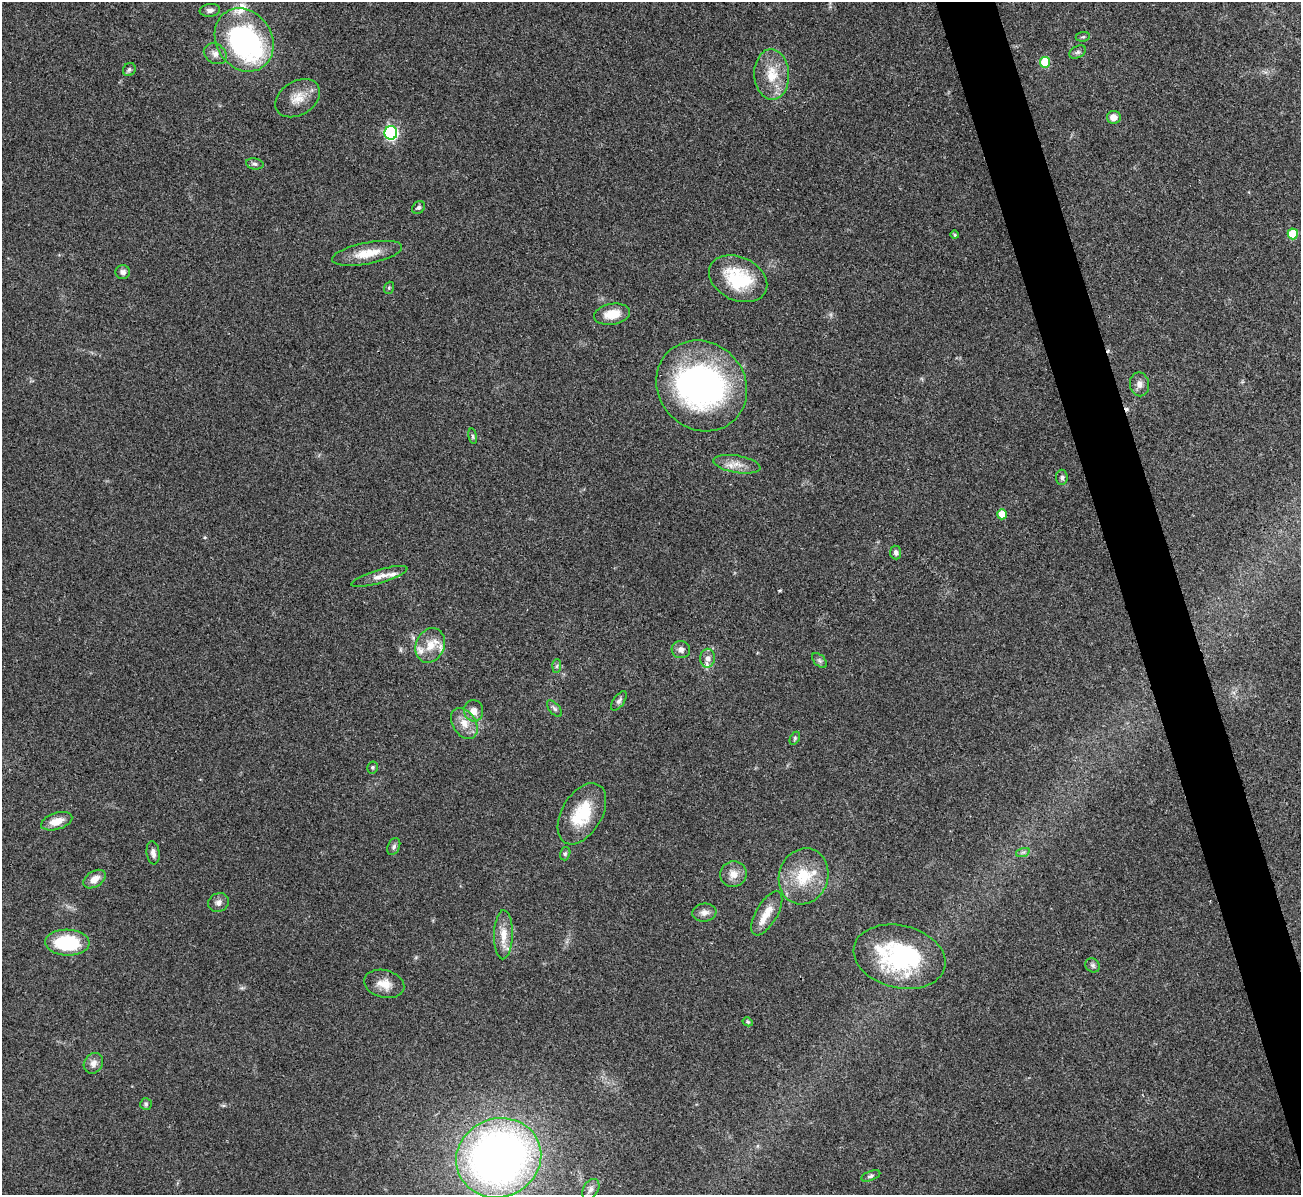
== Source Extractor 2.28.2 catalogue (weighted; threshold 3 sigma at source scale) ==
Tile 6 of 4 x 4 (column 2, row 2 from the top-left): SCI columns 1301-2599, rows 2530-3722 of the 5199 x 5182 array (HDU 1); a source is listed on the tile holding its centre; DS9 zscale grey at full resolution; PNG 1303 x 1197 px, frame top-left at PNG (2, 2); each listed source drawn as its Kron ellipse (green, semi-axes under 4 px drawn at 4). Shown black and unused: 4% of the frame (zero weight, under 3 of 4 exposures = <1% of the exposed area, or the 3 px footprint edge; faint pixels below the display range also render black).
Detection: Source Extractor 2.28.2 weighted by HDU 2 'WHT'; one run over the whole footprint, this tile lists its part. Background 0.0812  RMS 0.0058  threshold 0.0263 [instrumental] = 3 sigma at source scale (4.5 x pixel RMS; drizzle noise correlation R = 1.50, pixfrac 1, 0.05/0.05 arcsec/px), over >= 5 px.
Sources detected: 73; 3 inside a brighter object's white glare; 3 cosmic-ray / hot-pixel residue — neither listed nor drawn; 5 inside a brighter listed object's ellipse — not listed separately; the other 62 listed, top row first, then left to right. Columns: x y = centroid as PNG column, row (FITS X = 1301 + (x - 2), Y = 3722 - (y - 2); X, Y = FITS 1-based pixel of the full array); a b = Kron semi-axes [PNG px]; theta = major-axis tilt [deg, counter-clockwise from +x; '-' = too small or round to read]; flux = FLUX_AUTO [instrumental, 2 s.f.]
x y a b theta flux
210 10 10 6 6 2.3
1083 37 7 5 7 0.98
244 40 33 28 -57 120
1078 52 9 5 27 1.6
215 54 12 9 -33 3.7
1045 62 5 5 - 26
129 70 7 6 - 1.3
772 74 25 17 -87 16
298 98 24 17 32 9.9
1114 117 7 6 - 4.5
391 133 7 6 - 100
255 164 9 5 -11 1.5
419 207 7 5 44 1.3
1293 234 5 5 - 21
955 235 4 4 - 0.87
367 253 36 10 11 12
123 272 7 7 - 2.2
738 279 30 21 -25 33
389 288 6 4 70 0.81
612 314 18 10 9 9.6
1139 384 12 9 -79 3.5
702 386 47 43 -45 160
473 436 8 4 -81 0.95
737 464 24 8 -10 6.6
1062 477 8 6 89 1.7
1002 514 5 5 - 10
896 552 7 5 -84 1.8
379 576 29 6 16 5.3
430 645 18 14 66 9.8
681 650 9 8 - 2.9
707 658 9 7 81 2.9
820 661 9 5 -45 1.4
557 666 7 4 88 1.1
619 701 11 5 55 1.8
554 709 10 5 -49 1.5
474 711 11 9 -75 4.4
464 723 17 11 -58 7.2
795 738 7 4 61 0.92
372 767 6 5 - 0.99
582 814 33 20 59 24
57 821 16 8 17 7.7
394 847 9 6 65 1.5
1023 852 7 4 18 1.1
153 853 12 6 -85 2.7
565 854 7 5 74 1.1
733 874 13 13 - 6.1
803 876 28 24 71 23
95 879 12 7 32 5.3
219 903 10 9 - 2.9
704 912 12 9 8 3.5
767 913 24 10 60 8.9
503 935 24 9 89 8.6
67 943 22 13 -2 36
899 957 47 31 -13 72
1093 965 8 6 -42 1.6
384 984 20 13 -15 7.7
748 1022 5 4 - 0.86
93 1063 11 9 54 3.6
146 1104 6 5 - 1
499 1158 43 39 21 410
871 1176 10 4 20 1.4
591 1189 11 7 58 2.7